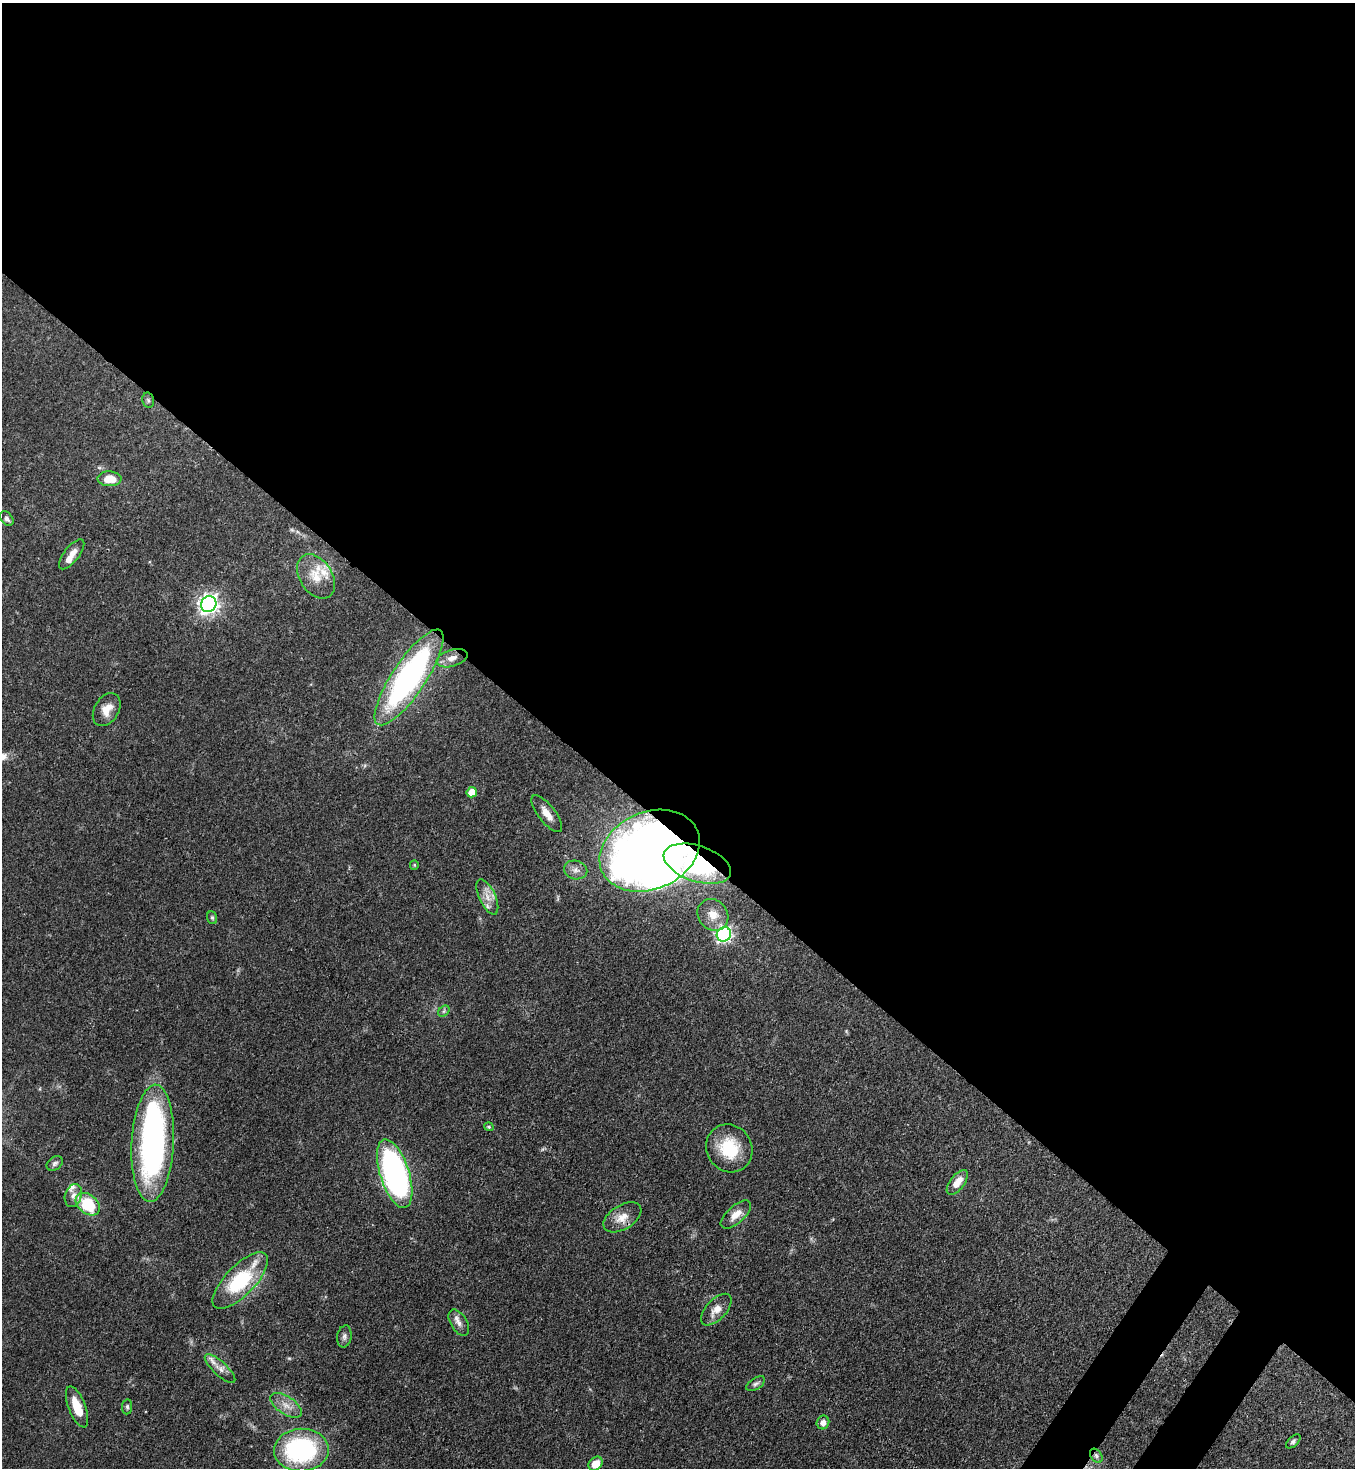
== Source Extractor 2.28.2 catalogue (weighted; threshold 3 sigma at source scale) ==
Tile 3 of 4 x 4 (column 3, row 1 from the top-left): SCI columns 2936-4288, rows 4457-5922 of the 6007 x 5984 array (HDU 1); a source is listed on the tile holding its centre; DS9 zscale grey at full resolution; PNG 1357 x 1470 px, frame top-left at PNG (2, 3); each listed source drawn as its Kron ellipse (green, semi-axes under 4 px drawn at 4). Shown black and unused: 58% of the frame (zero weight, under 3 of 4 exposures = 7% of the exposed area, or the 3 px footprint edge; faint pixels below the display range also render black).
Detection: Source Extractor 2.28.2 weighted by HDU 2 'WHT'; one run over the whole footprint, this tile lists its part. Background 0.0856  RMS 0.0039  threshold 0.0178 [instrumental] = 3 sigma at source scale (4.5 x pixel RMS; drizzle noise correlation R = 1.50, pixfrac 1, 0.05/0.05 arcsec/px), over >= 5 px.
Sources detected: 50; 2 inside a brighter object's white glare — neither listed nor drawn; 4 inside a brighter listed object's ellipse — not listed separately; the other 44 listed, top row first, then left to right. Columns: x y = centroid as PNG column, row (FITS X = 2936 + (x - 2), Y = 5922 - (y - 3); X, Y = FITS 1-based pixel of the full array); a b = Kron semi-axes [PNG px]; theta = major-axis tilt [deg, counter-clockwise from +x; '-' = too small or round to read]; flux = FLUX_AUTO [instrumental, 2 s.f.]
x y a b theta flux
148 400 7 5 -76 0.82
109 479 12 7 -1 7.1
7 519 8 5 -52 1
72 554 18 7 52 3.5
316 576 24 16 -57 8.6
209 604 8 7 - 190
452 658 16 8 17 3.6
409 677 56 17 56 100
107 710 18 12 59 5
472 792 5 5 - 7
547 814 22 8 -52 4.6
650 851 52 38 23 420
697 864 35 18 -18 29
414 865 5 4 - 0.47
576 870 12 9 -13 2.4
487 897 19 8 -65 4.1
713 915 17 14 -50 5.4
212 918 6 5 - 0.63
724 934 7 7 - 110
444 1011 6 5 - 0.72
489 1127 5 4 - 0.55
153 1143 58 21 87 110
729 1148 25 22 -55 17
55 1163 9 6 34 1.1
395 1174 36 14 -72 130
957 1182 14 7 53 5
73 1195 12 8 73 2.4
88 1204 13 9 -39 19
736 1215 19 8 42 4.3
622 1217 21 12 32 5.1
240 1281 36 15 46 29
716 1310 19 10 46 4.4
459 1323 14 8 -59 2.5
344 1336 11 7 79 1.5
220 1369 20 7 -43 2.8
756 1384 10 5 32 1.1
286 1405 18 9 -33 4.1
77 1407 22 8 -68 8.5
127 1407 7 5 82 0.84
823 1422 7 6 - 2.4
1293 1441 9 5 44 0.97
301 1450 27 21 2 60
1096 1456 8 5 -52 0.99
596 1464 8 6 46 5.2
Overlapping masked pixels (flux is a lower limit): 3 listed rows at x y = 650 851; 697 864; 1096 1456